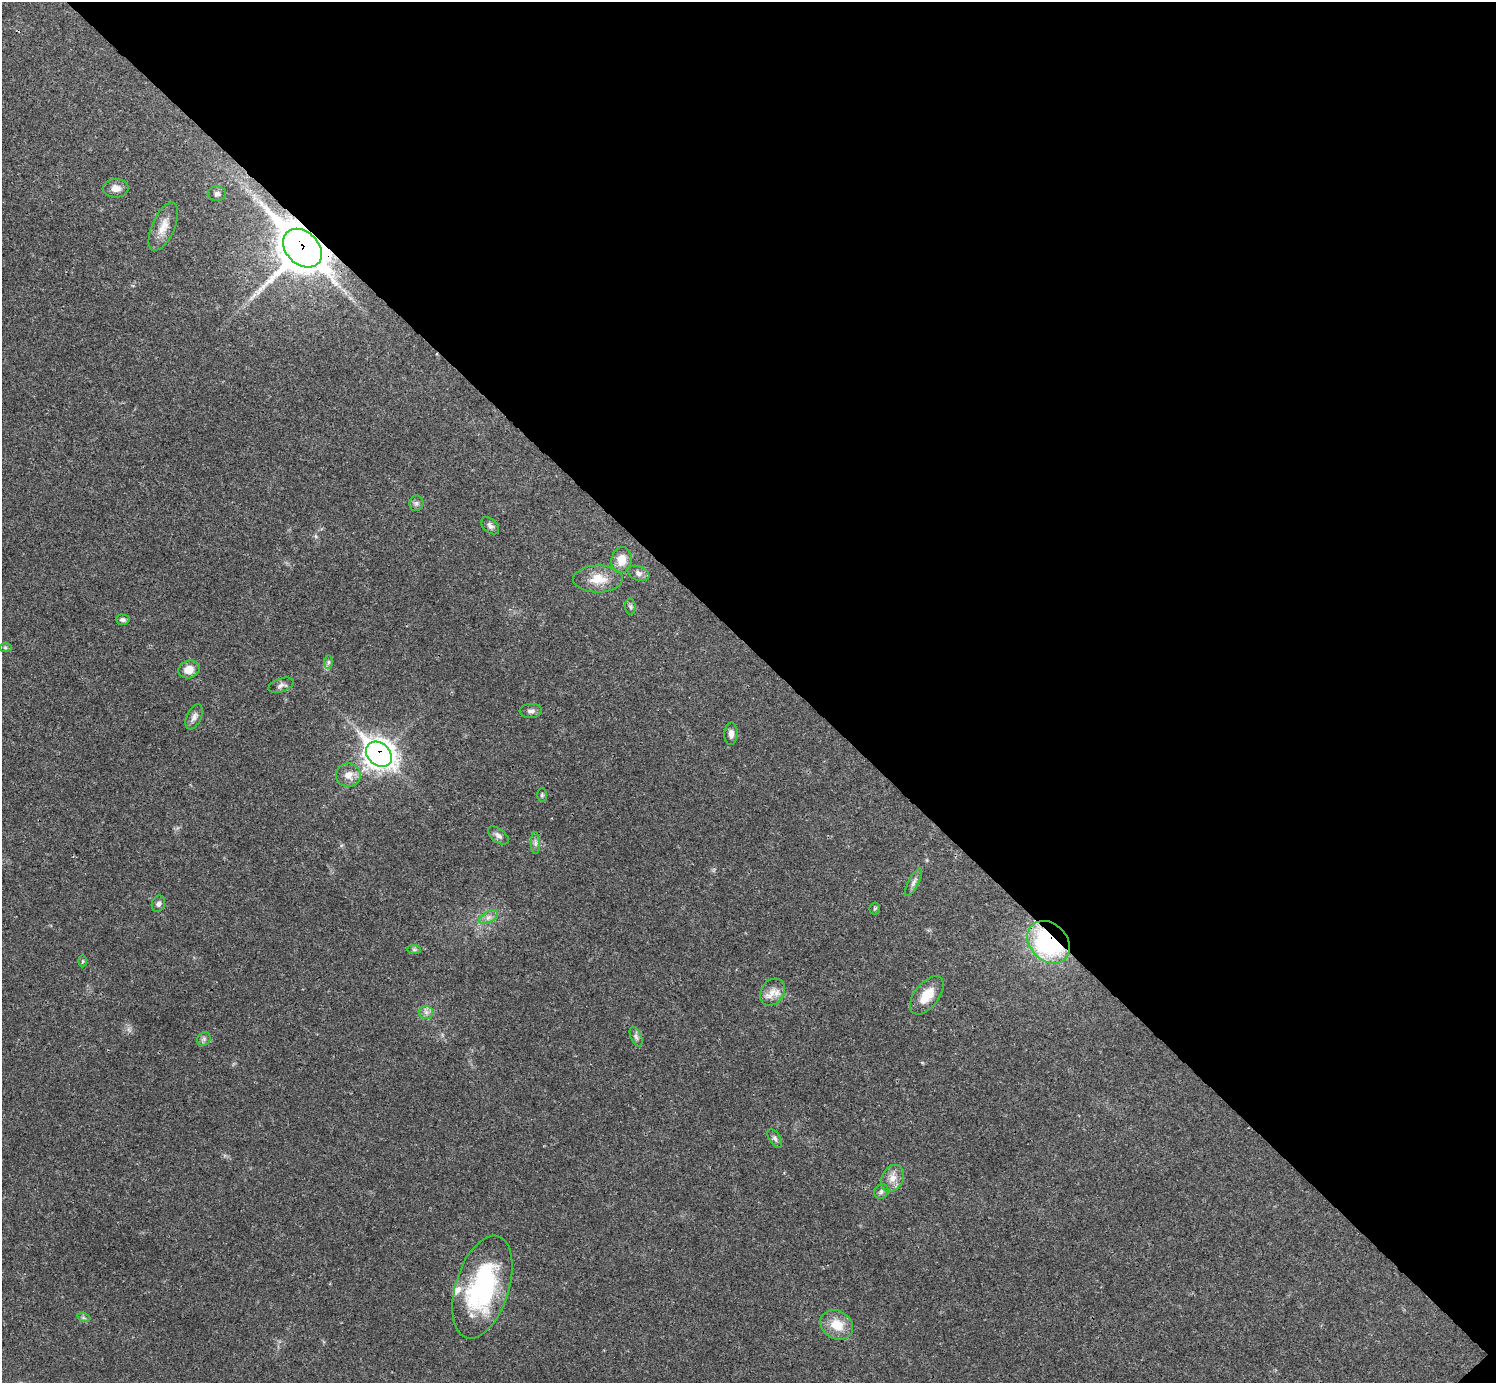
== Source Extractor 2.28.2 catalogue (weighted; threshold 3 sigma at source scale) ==
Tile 8 of 4 x 4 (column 4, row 2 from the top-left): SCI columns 4485-5978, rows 2921-4301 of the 5982 x 5981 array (HDU 1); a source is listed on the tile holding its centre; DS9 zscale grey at full resolution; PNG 1498 x 1385 px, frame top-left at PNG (2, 2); each listed source drawn as its Kron ellipse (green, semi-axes under 4 px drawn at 4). Shown black and unused: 47% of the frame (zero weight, under 3 of 4 exposures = <1% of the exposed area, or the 3 px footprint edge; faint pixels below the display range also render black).
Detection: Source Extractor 2.28.2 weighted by HDU 2 'WHT'; one run over the whole footprint, this tile lists its part. Background 0.0208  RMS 0.0022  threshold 0.0101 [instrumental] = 3 sigma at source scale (4.5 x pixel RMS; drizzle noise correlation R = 1.50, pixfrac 1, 0.05/0.05 arcsec/px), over >= 5 px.
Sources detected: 42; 1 inside a brighter listed object's ellipse — not listed separately; the other 41 listed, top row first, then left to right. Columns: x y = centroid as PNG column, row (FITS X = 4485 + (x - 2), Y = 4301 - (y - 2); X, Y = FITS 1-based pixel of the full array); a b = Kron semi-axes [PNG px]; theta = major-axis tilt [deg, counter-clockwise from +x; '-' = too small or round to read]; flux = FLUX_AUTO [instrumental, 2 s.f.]
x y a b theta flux
116 188 13 9 1 1.7
217 194 9 7 -3 0.73
163 227 26 11 66 3
302 248 22 16 -45 730
416 503 8 7 - 0.6
490 526 10 6 -40 0.82
621 560 13 10 80 2.9
638 573 11 7 -21 0.93
598 579 24 13 1 4.1
630 606 8 5 -83 0.47
123 620 7 5 -1 0.52
5 648 6 4 -1 0.32
328 662 7 4 89 0.48
189 669 11 8 19 2.3
281 685 13 6 18 0.81
531 711 11 7 5 0.88
194 717 13 7 65 1.1
731 734 11 6 89 1.1
379 754 14 11 -42 210
348 775 12 11 - 2.2
542 795 7 5 89 0.4
498 835 12 6 -38 0.93
535 843 11 4 -90 0.71
914 882 15 5 62 0.94
158 904 8 6 70 0.79
875 908 6 5 - 0.37
489 917 10 5 27 0.91
1049 942 23 18 -46 34
414 950 7 4 -1 0.36
83 961 6 4 89 0.28
772 992 15 11 52 2.3
927 995 22 12 51 4.5
426 1012 7 6 - 0.79
636 1037 10 5 -66 0.7
204 1039 7 6 - 0.61
775 1138 10 5 -57 0.62
892 1178 14 10 60 2.1
881 1192 7 6 - 0.59
482 1287 53 26 73 33
84 1318 7 4 -19 0.37
837 1325 17 14 -30 4.5
Overlapping masked pixels (flux is a lower limit): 3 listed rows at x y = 302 248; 379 754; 1049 942